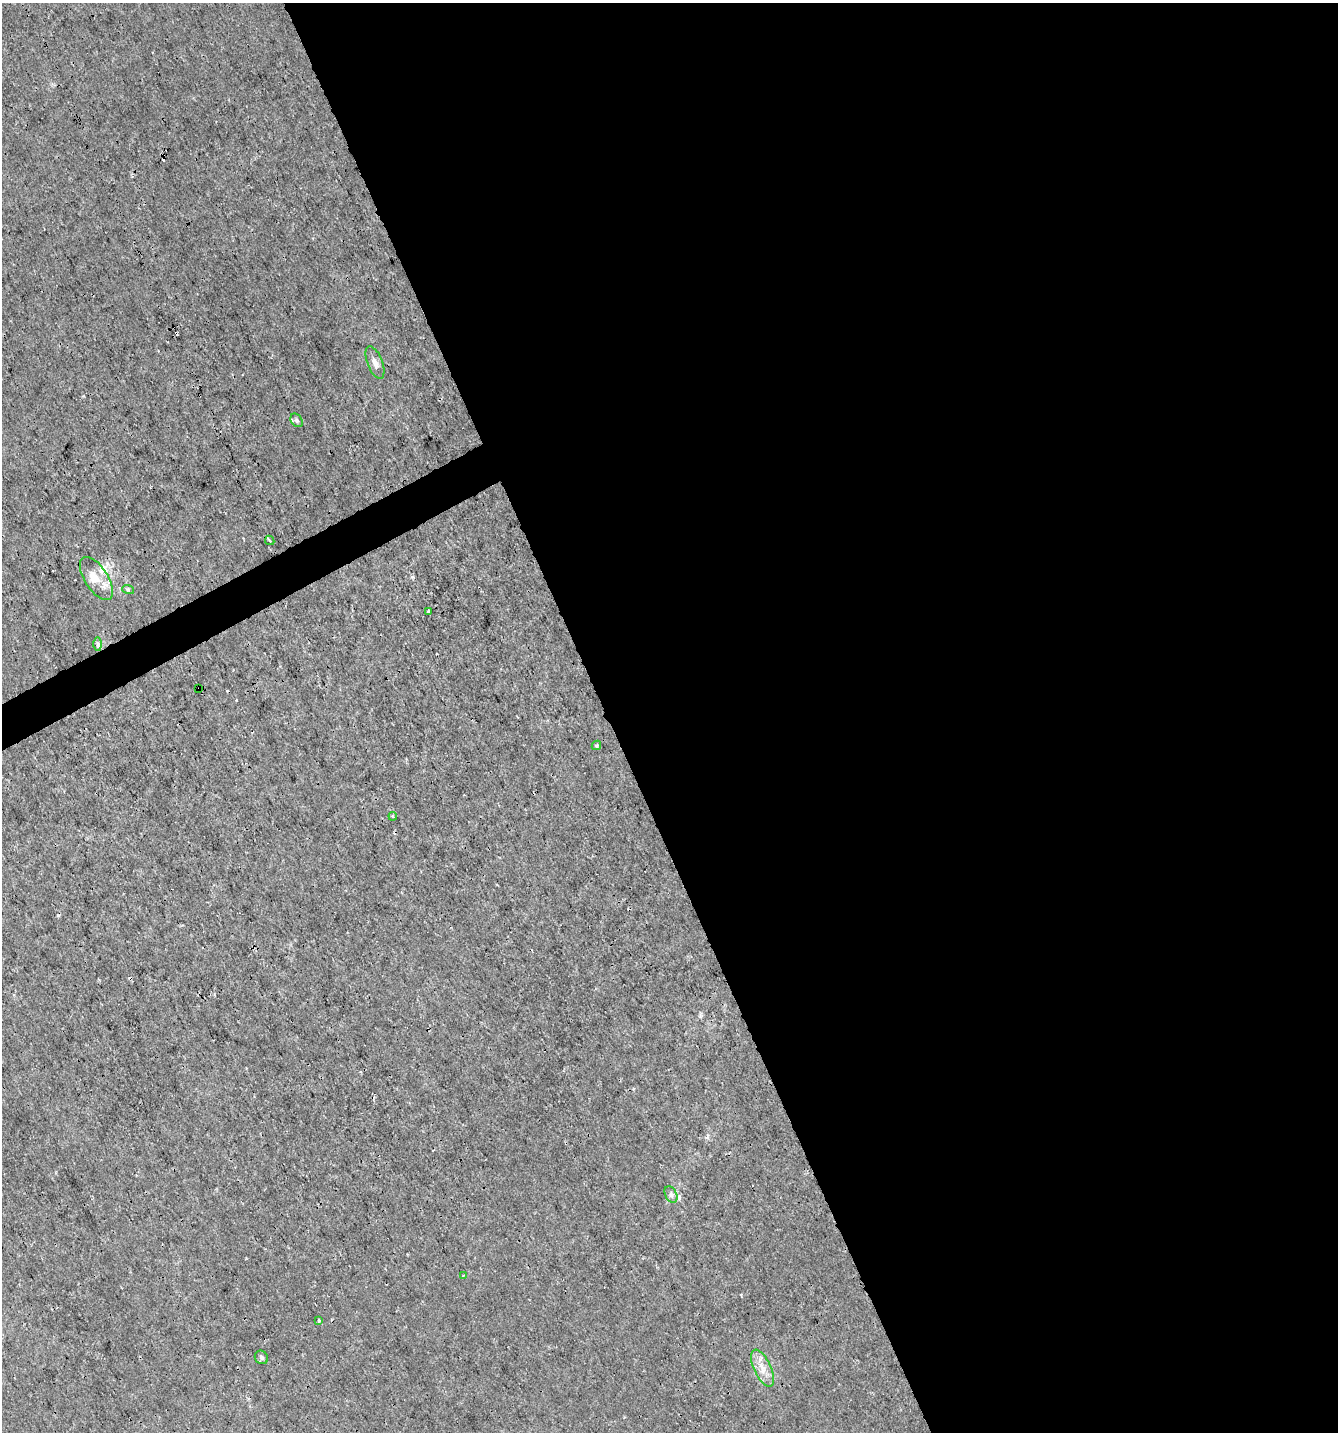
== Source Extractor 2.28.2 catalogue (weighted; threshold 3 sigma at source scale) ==
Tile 8 of 4 x 4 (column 4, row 2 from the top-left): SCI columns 4104-5439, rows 2862-4291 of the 5595 x 5720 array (HDU 1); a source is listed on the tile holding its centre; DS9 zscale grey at full resolution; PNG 1340 x 1434 px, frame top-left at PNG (2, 3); each listed source drawn as its Kron ellipse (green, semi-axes under 4 px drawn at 4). Shown black and unused: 56% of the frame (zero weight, under 3 of 4 exposures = <1% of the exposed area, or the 3 px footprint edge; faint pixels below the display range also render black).
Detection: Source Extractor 2.28.2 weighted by HDU 2 'WHT'; one run over the whole footprint, this tile lists its part. Background 3.30e-04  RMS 9.5e-04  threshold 0.00425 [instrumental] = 3 sigma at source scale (4.5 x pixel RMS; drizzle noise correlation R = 1.50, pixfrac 1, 0.0396/0.0396 arcsec/px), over >= 5 px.
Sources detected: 23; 7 cosmic-ray / hot-pixel residue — neither listed nor drawn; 1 inside a brighter listed object's ellipse — not listed separately; the other 15 listed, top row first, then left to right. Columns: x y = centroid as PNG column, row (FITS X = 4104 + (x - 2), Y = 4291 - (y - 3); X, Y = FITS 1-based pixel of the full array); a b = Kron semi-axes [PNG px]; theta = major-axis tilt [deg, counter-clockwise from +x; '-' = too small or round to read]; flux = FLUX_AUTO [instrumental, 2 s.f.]
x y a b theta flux
375 363 17 7 -69 0.57
297 420 7 5 -56 0.2
270 540 5 3 - 0.13
96 579 24 11 -58 1.6
128 589 6 4 -20 0.13
428 611 3 2 - 0.097
98 644 7 4 -89 0.19
199 689 4 3 - 0.22
596 745 5 4 - 0.15
393 816 4 3 - 0.12
671 1194 9 5 -65 0.28
463 1276 3 3 - 0.091
319 1321 3 3 - 0.23
261 1357 7 6 - 0.21
762 1368 20 8 -65 1.1
Overlapping masked pixels (flux is a lower limit): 1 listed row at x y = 199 689